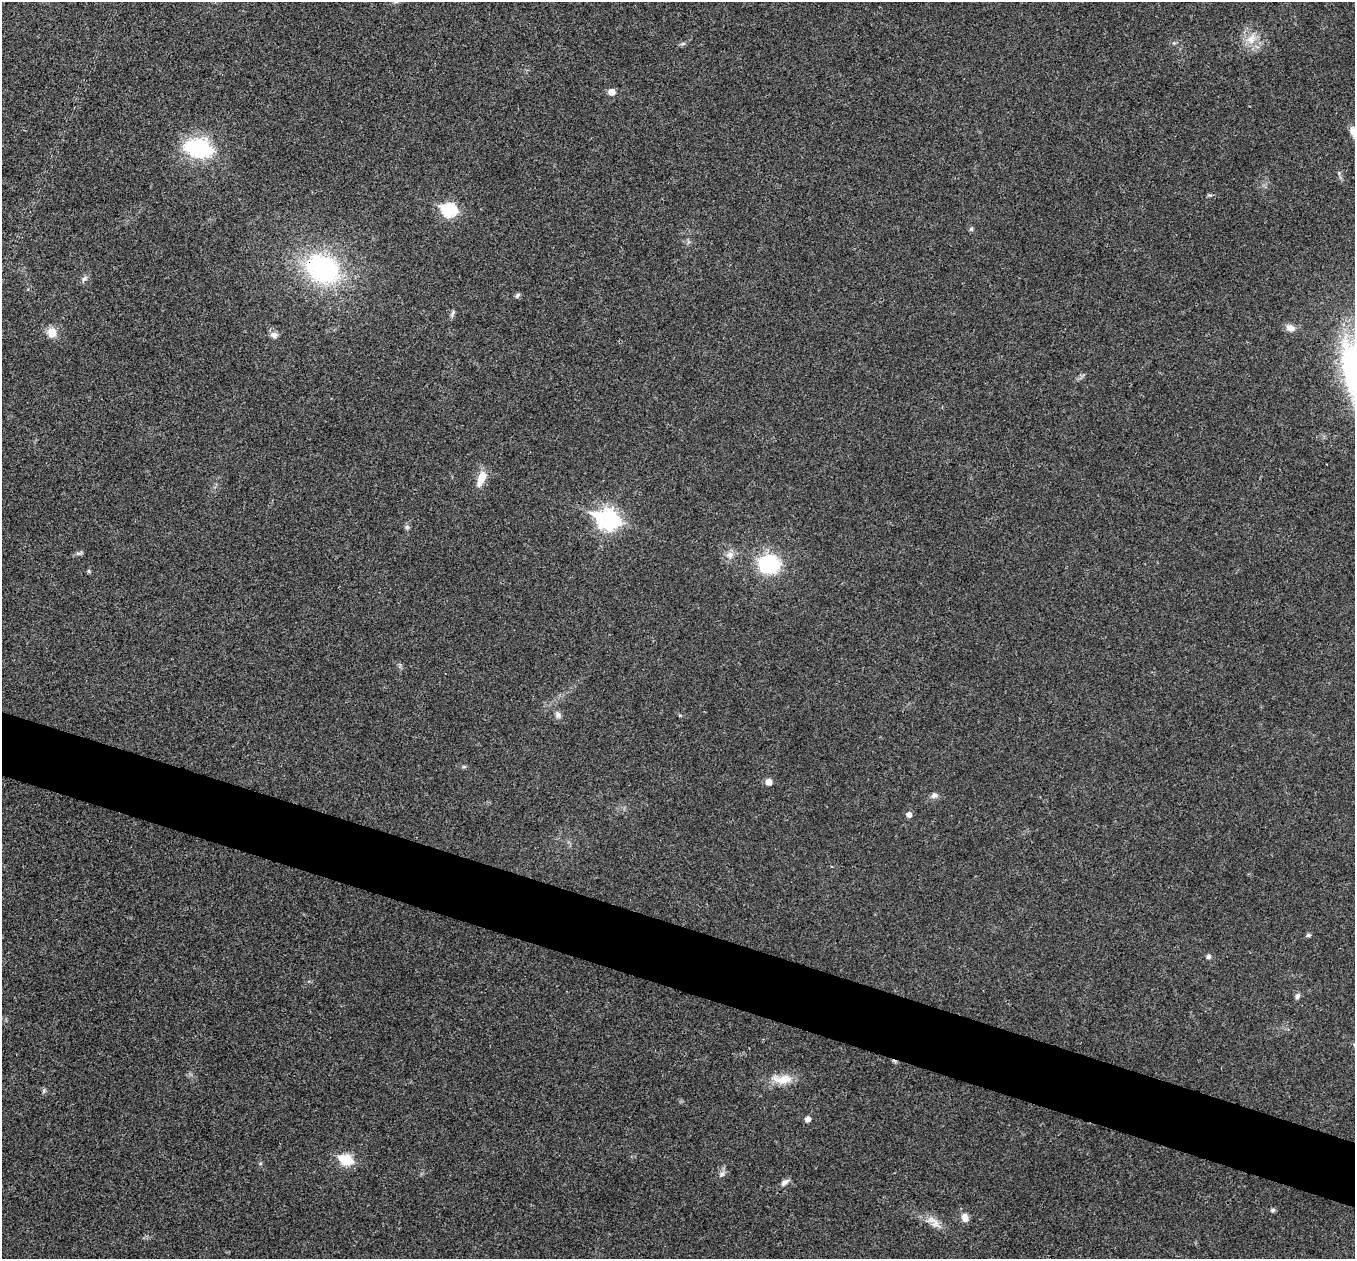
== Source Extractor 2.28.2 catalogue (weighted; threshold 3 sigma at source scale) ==
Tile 6 of 4 x 4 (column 2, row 2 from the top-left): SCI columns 1356-2708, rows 2652-3908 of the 5419 x 5432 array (HDU 1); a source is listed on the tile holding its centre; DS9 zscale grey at full resolution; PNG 1357 x 1261 px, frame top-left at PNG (2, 2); no overlay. Shown black and unused: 5% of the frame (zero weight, under 3 of 4 exposures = <1% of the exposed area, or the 3 px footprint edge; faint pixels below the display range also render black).
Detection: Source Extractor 2.28.2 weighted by HDU 2 'WHT'; one run over the whole footprint, this tile lists its part. Background 0.0211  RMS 0.004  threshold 0.0182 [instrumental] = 3 sigma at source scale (4.5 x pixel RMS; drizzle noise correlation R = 1.50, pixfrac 1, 0.05/0.05 arcsec/px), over >= 5 px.
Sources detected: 39; all 39 listed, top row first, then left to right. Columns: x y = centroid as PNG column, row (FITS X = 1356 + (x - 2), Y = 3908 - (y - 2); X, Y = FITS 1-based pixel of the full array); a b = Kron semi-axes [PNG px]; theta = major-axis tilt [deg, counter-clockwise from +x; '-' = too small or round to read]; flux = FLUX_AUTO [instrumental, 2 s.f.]
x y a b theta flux
1251 39 17 12 54 6
612 92 6 5 - 3.9
1354 132 14 9 -59 3.4
198 148 35 23 -12 29
1210 195 8 3 -5 0.56
449 210 8 7 - 51
971 229 6 6 - 0.71
322 269 36 27 -29 64
84 278 10 6 39 1.3
517 295 8 5 46 0.84
452 314 11 5 70 1
1290 328 13 9 -22 2.4
52 332 11 10 - 5
274 335 10 8 -6 1.9
481 478 20 9 70 6
608 520 10 8 -19 190
407 527 6 6 - 0.85
79 553 10 5 18 0.95
730 555 10 9 - 2.6
769 564 19 16 -7 31
89 571 6 4 -89 0.47
558 715 9 8 - 1.6
680 715 5 3 - 0.35
464 767 6 4 0 0.59
769 782 6 6 - 2.9
934 795 11 7 11 1.5
909 815 6 6 - 1.8
1308 935 8 5 19 0.72
1208 957 6 5 - 1
1297 996 8 6 66 1.2
782 1079 30 13 1 7.5
44 1091 7 5 70 0.75
807 1119 6 6 - 1.6
346 1160 7 6 - 27
722 1174 9 6 34 1.4
785 1182 12 6 38 1.8
1272 1210 6 5 - 0.79
965 1218 11 8 -69 2.7
936 1223 16 11 -59 3.8
Overlapping masked pixels (flux is a lower limit): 1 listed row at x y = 322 269
Isophote crosses this tile's border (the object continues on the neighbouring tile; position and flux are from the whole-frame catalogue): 1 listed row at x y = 1354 132